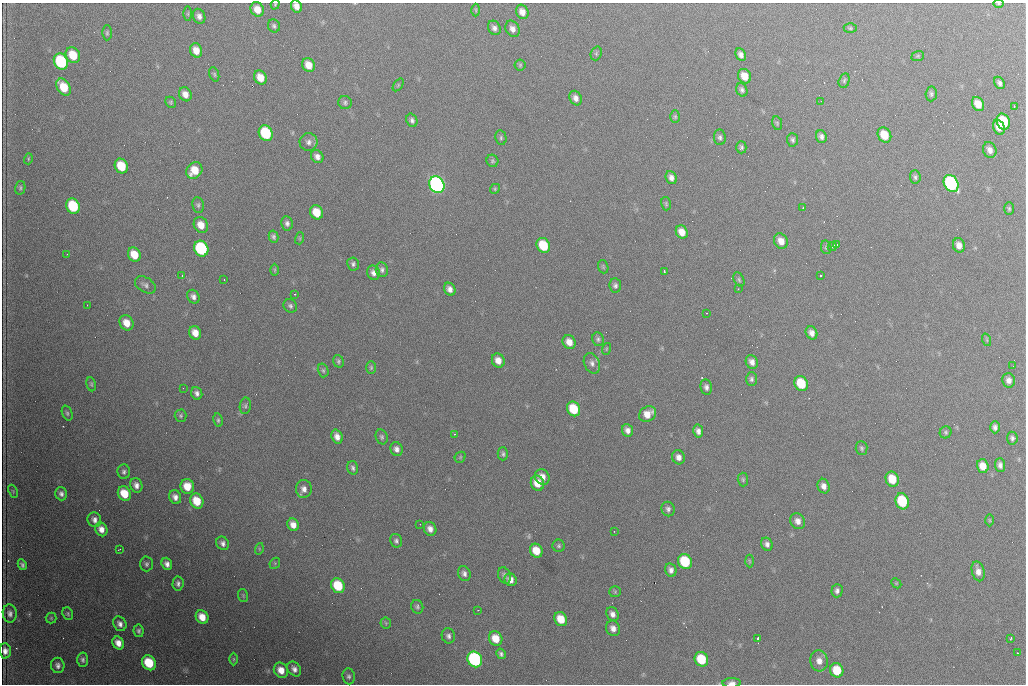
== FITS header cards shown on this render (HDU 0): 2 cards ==
NAXIS1  =                 1024 /fastest changing axis
NAXIS2  =                  682 /next to fastest changing axis

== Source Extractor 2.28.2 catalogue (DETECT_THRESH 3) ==
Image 1024 x 682 px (HDU 0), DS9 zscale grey, 1 PNG px = 1 image px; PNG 1028 x 686 px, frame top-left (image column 1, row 682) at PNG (2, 3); each listed source drawn as its Kron ellipse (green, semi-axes under 4 px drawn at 4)
Background 3000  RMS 37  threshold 110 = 3 sigma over >= 5 px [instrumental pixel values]
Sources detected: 224; all 224 listed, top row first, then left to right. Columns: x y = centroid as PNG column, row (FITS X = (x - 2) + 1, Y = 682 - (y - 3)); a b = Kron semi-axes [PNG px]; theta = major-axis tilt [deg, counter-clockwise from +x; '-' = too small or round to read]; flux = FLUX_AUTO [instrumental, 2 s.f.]
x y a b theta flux
999 3 5 3 - 2500
275 4 5 4 - 2600
296 6 6 5 - 17000
257 9 7 6 - 27000
476 10 6 4 -88 3200
522 12 7 6 - 18000
188 14 7 4 -90 2800
199 16 8 6 -67 11000
274 26 6 6 - 5700
494 28 7 6 - 9200
850 28 6 4 -1 3700
513 29 8 6 -64 14000
107 33 7 5 89 4200
196 50 7 6 - 25000
596 53 7 5 71 4600
73 55 8 7 - 58000
741 55 7 5 -63 11000
918 56 6 5 - 3300
61 62 8 6 -63 210000
309 65 7 6 - 29000
520 65 6 5 - 4300
214 74 7 4 -72 3800
745 76 7 6 - 31000
260 77 7 6 - 29000
844 81 7 5 74 5300
1000 83 6 5 - 7300
398 85 7 4 54 3000
64 87 9 6 -54 63000
742 90 7 5 -71 7000
185 94 7 6 - 17000
931 94 7 5 86 5800
576 98 7 6 - 12000
821 101 2 2 - 960
171 102 6 5 - 3700
345 103 7 6 - 5500
978 104 7 5 -63 32000
1014 106 3 2 - 2200
675 117 6 5 - 3800
412 120 7 5 -69 7000
1003 122 8 6 -65 98000
777 123 7 5 -77 3800
999 127 8 5 -65 21000
266 133 8 6 -61 170000
884 135 8 6 -59 47000
821 136 6 5 - 9100
720 137 8 6 -86 6900
501 138 7 5 -79 4700
793 140 7 5 -87 5700
309 142 9 9 - 11000
741 147 6 5 - 5600
990 150 8 6 -68 15000
317 156 7 6 - 12000
28 159 5 3 - 2600
492 161 6 6 - 4400
121 166 7 6 - 71000
194 170 9 7 52 44000
671 177 6 5 - 12000
915 177 7 5 -85 5200
951 183 9 7 -60 400000
437 185 8 7 - 900000
20 188 7 5 78 4600
495 189 5 4 - 3000
666 204 7 4 -75 3700
198 205 8 6 -81 5800
73 206 8 6 -62 140000
803 208 3 2 - 3000
1009 209 6 5 - 4100
317 212 7 6 - 47000
287 223 7 6 - 8500
201 225 8 7 - 29000
682 232 7 5 -62 25000
273 237 6 4 -77 5900
300 238 6 4 72 3200
781 241 8 6 -60 22000
837 244 4 2 - 6100
543 245 8 6 -58 90000
959 245 7 6 - 17000
832 246 5 2 - 4000
826 247 7 5 -78 4700
201 249 8 7 - 260000
67 254 2 2 - 1100
134 255 7 6 - 44000
353 264 6 6 - 6300
603 267 7 5 -71 3900
275 270 6 4 90 3200
382 270 7 6 - 7200
664 271 3 2 - 2700
373 273 7 6 - 11000
821 275 3 2 - 4500
182 276 3 3 - 1800
224 279 2 2 - 1400
739 280 8 5 -64 4500
145 285 11 7 -31 8800
615 285 7 6 - 6800
450 289 7 5 -60 13000
738 289 2 2 - 1300
295 294 3 2 - 1500
193 297 7 6 - 10000
87 305 2 2 - 1400
290 306 7 6 - 6300
706 313 2 2 - 1500
126 323 8 6 -58 30000
195 333 7 5 -63 26000
812 333 7 5 -60 14000
598 339 7 5 -79 6000
987 340 6 4 -71 3400
569 342 7 6 - 22000
606 349 6 3 72 2700
498 360 7 6 - 21000
338 361 6 5 - 4700
752 362 7 5 -63 13000
592 363 10 7 -65 11000
1013 366 2 2 - 1300
371 368 6 5 - 4100
323 370 7 5 -74 4900
751 379 7 5 -90 6200
1009 380 7 6 - 13000
91 384 7 4 -81 3900
801 384 8 6 -62 84000
706 387 7 5 -80 8300
183 388 2 2 - 1600
197 393 6 5 - 9100
245 406 8 5 80 5700
574 409 7 6 - 83000
67 413 8 5 -70 4900
648 414 9 7 31 29000
181 416 6 6 - 4400
218 420 7 4 -82 4500
995 427 6 4 90 8100
627 430 6 5 - 12000
698 431 7 5 -78 10000
946 432 6 5 - 4700
454 434 3 2 - 4200
337 437 7 5 -70 16000
382 437 8 5 -70 5500
1012 438 6 5 - 6200
862 448 7 6 - 5000
397 449 7 6 - 11000
503 454 6 5 - 5700
460 457 6 5 - 3200
678 457 7 6 - 13000
1000 465 7 5 -88 10000
983 466 7 5 -72 33000
353 468 7 5 -74 6500
124 472 7 6 - 6900
542 477 8 7 - 21000
892 479 8 6 -68 56000
743 480 7 5 -88 4300
537 483 7 6 - 36000
136 485 7 6 - 13000
187 486 7 7 - 39000
824 486 7 6 - 13000
304 489 9 8 - 14000
13 491 7 4 -66 3500
61 494 7 5 -73 8800
124 494 7 6 - 53000
175 497 7 6 - 13000
197 501 8 6 -64 53000
902 501 8 6 -73 140000
668 509 7 6 - 7700
94 520 7 6 - 12000
990 520 6 4 -88 3000
798 521 8 7 - 15000
420 524 2 2 - 1300
293 525 6 5 - 19000
101 529 7 6 - 19000
430 529 7 6 - 14000
614 531 2 2 - 3200
396 541 7 6 - 6500
223 543 7 6 - 9500
767 544 7 5 -60 9400
559 546 6 6 - 4800
120 549 3 2 - 1800
259 549 6 3 73 3200
536 551 7 6 - 42000
749 561 6 4 -87 3300
685 562 8 7 - 130000
275 563 6 4 46 3200
146 564 7 6 - 6500
167 564 6 5 - 11000
22 565 6 4 -63 6200
671 570 6 5 - 10000
978 571 10 6 -76 17000
464 574 8 6 -69 9300
504 575 8 6 -69 7900
511 580 6 5 - 15000
178 583 7 5 85 8300
896 583 6 4 -45 2800
338 586 8 6 -58 89000
837 591 7 5 87 7900
615 592 6 5 - 4000
243 596 7 5 -71 3600
417 607 7 6 - 5400
478 610 2 2 - 1200
10 613 9 7 -82 10000
68 614 6 5 - 4400
612 614 7 6 - 11000
202 617 7 6 - 32000
51 618 5 5 - 3200
561 619 7 6 - 44000
386 623 6 5 - 3600
120 624 8 6 -59 11000
613 628 8 7 - 14000
139 631 6 5 - 6000
448 636 7 6 - 7900
496 638 7 6 - 37000
1011 638 3 3 - 2500
757 639 3 2 - 4500
118 643 7 5 -62 21000
5 651 7 6 - 13000
1018 653 3 2 - 1800
501 654 5 4 - 5800
234 659 6 4 -90 3500
475 659 8 7 - 440000
701 659 7 6 - 84000
83 660 7 5 -86 7600
819 661 10 8 -77 21000
149 663 8 6 -55 89000
58 665 7 6 - 10000
294 669 8 6 -54 12000
281 670 8 7 - 27000
837 670 7 6 - 66000
349 676 8 6 -84 7300
732 683 9 5 1 11000
At the frame edge (FLAGS 8, measured only in part): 4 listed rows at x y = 999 3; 275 4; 296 6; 732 683

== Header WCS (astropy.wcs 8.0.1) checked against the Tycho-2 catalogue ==
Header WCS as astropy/WCSLIB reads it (CRVAL/CRPIX/CD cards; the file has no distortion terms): RA---TAN/DEC--TAN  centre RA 07:09:11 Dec +30:56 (107.30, +30.93 deg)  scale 1.43 arcsec/px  FOV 24.4' x 16.3'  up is -93 deg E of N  parity flipped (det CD > 0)
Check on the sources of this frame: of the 60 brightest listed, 6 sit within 2.1 arcsec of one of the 13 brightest Tycho-2 stars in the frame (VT <= 12.48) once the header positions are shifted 1.22 arcsec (1.01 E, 0.69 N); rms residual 1.07 arcsec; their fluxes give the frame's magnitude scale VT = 25.57 - 2.5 log10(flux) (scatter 0.15 mag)
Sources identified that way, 6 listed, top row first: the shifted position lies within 2.1 arcsec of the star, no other Tycho-2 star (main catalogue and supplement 1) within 4.2 arcsec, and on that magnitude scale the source's flux lands within +1.5 / -3 mag of the star's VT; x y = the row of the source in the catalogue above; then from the Tycho-2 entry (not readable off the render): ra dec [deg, ICRS J2000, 3 dp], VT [Tycho-2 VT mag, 2 dp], TYC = Tycho-2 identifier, HIP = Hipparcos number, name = IAU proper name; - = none
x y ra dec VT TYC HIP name
61 62 107.177 +30.749 11.91 2438-477-1 - -
951 183 107.215 +31.104 11.64 2438-821-1 - -
437 185 107.226 +30.900 10.76 2438-883-1 - -
73 206 107.244 +30.756 12.13 2438-718-1 - -
201 249 107.261 +30.807 12.26 2438-856-1 - -
475 659 107.445 +30.924 11.38 2438-1056-1 - -